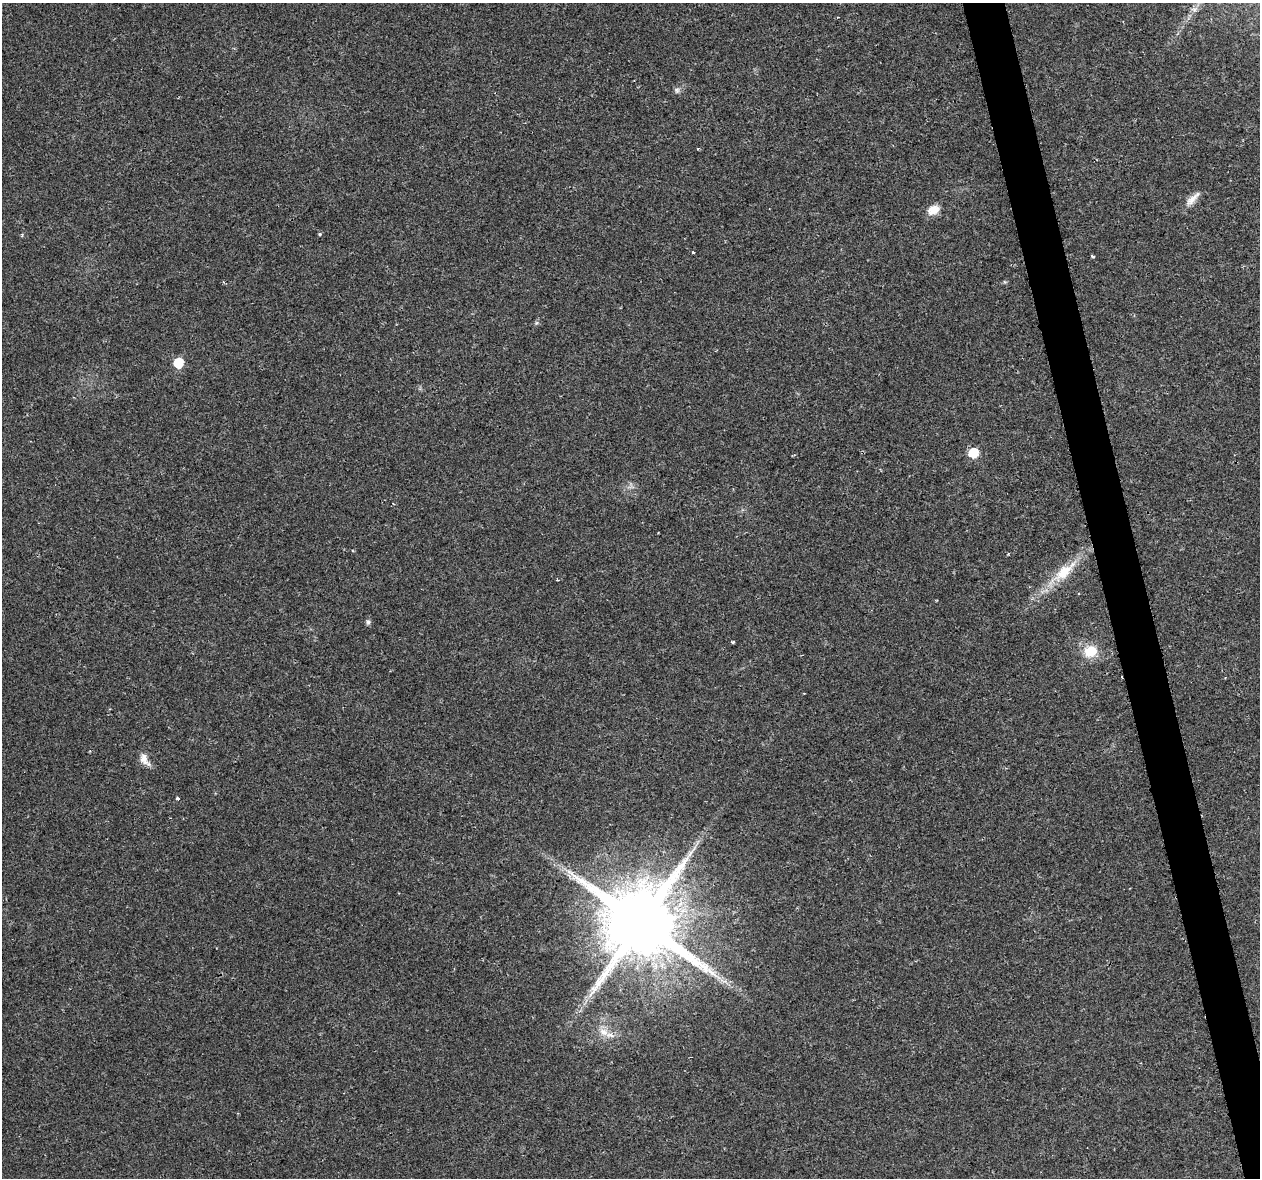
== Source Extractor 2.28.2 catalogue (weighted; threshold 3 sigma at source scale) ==
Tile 6 of 4 x 4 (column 2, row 2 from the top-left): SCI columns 1270-2527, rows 2438-3613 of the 5057 x 4923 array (HDU 1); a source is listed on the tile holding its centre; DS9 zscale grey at full resolution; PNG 1262 x 1180 px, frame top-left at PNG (2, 3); no overlay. Shown black and unused: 3% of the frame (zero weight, under 2 of 3 exposures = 3% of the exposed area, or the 3 px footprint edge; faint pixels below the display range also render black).
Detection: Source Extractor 2.28.2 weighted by HDU 2 'WHT'; one run over the whole footprint, this tile lists its part. Background 0.0296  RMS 0.0032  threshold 0.0145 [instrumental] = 3 sigma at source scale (4.5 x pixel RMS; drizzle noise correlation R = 1.50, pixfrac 1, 0.0396/0.0396 arcsec/px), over >= 5 px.
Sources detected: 22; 2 cosmic-ray / hot-pixel residue — not listed; the other 20 listed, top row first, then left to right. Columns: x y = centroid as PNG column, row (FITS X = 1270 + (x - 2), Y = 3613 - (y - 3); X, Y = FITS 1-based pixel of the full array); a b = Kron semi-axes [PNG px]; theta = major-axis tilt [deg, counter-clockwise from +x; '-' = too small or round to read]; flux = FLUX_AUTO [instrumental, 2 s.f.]
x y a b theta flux
1194 10 7 6 - 0.97
677 90 8 7 - 0.89
1192 199 22 8 47 2.8
933 210 14 10 26 3.8
319 234 4 3 - 0.5
693 253 3 3 - 0.39
1093 256 3 3 - 1.4
536 323 6 4 71 0.5
178 363 6 6 - 15
973 453 6 6 - 13
1064 572 39 14 43 10
558 580 3 2 - 0.49
1078 593 3 2 - 0.29
368 622 7 5 90 0.78
733 642 3 3 - 0.39
1090 651 17 14 18 6.8
144 758 16 10 -72 2.6
178 798 4 4 - 0.47
641 923 20 18 -5 4500
604 1032 14 10 -32 3.3